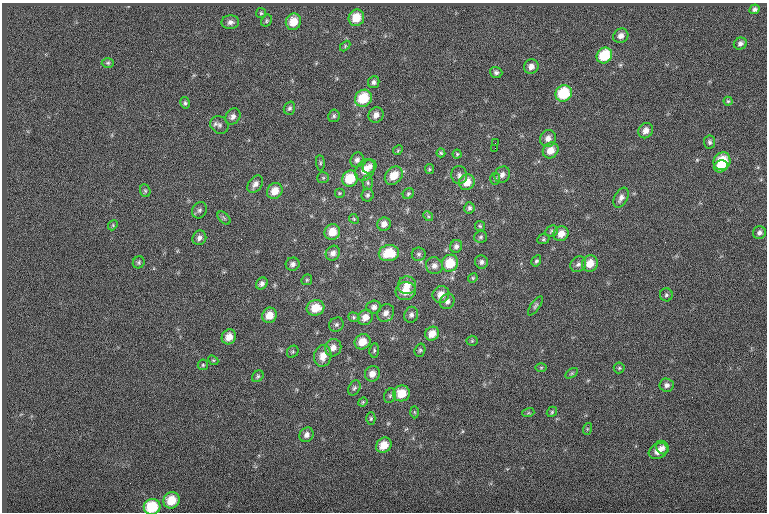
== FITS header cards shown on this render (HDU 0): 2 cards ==
NAXIS1  =                  765
NAXIS2  =                  510

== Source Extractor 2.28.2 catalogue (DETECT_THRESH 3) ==
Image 765 x 510 px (HDU 0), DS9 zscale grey, 1 PNG px = 1 image px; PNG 769 x 514 px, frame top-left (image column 1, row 510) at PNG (2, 3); each listed source drawn as its Kron ellipse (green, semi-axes under 4 px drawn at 4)
Background -0.0261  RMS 6.7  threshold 20.2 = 3 sigma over >= 5 px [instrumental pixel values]
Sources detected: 130; all 130 listed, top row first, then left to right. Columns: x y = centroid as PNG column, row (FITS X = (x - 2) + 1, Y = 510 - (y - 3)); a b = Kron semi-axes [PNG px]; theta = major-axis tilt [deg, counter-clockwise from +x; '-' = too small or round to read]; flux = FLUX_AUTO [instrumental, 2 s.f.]
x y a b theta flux
754 9 5 4 - 1200
261 13 5 5 - 610
356 18 8 7 - 8600
266 21 6 5 - 680
230 22 9 7 4 1800
293 22 8 7 - 7600
621 36 8 7 - 2400
740 44 6 6 - 1400
345 46 6 4 47 580
604 56 8 7 - 16000
108 63 6 5 - 720
531 67 7 7 - 2600
496 72 6 5 - 1300
374 82 6 5 - 1300
564 93 8 8 - 19000
363 98 9 8 - 15000
728 101 4 4 - 570
185 103 6 4 -78 910
289 108 7 5 70 1000
376 115 8 7 - 2700
334 116 6 5 - 850
233 117 9 7 52 1900
219 125 9 8 - 1700
646 131 8 7 - 3100
548 138 9 7 55 2700
710 142 6 5 - 1100
495 143 2 2 - 200
495 148 2 2 - 500
398 150 5 4 - 520
551 150 8 7 - 5200
441 153 4 4 - 580
457 154 4 4 - 560
357 160 8 6 64 1600
722 161 9 8 - 14000
320 163 8 4 -83 710
721 166 7 6 - 5400
370 167 7 6 - 1900
429 169 5 4 - 550
365 170 11 9 54 5400
459 175 9 8 - 1500
502 175 8 7 - 2100
394 176 10 8 46 6600
323 178 6 5 - 670
350 179 8 7 - 12000
495 179 6 5 - 740
467 182 8 7 - 5800
368 183 7 5 -89 920
255 184 9 6 53 2400
145 191 7 5 -69 750
275 191 8 7 - 5900
339 193 5 5 - 530
408 194 6 5 - 700
368 195 6 6 - 970
621 198 11 6 63 2200
469 208 6 5 - 1100
199 210 8 7 - 1300
428 216 5 4 - 640
224 218 8 4 -45 820
354 219 5 4 - 550
384 224 7 6 - 2500
113 225 5 4 - 570
480 226 5 5 - 640
551 231 7 5 24 910
332 232 8 7 - 6500
759 233 6 6 - 1700
561 234 8 7 - 4900
481 237 6 5 - 890
199 238 7 6 - 1800
543 239 6 5 - 720
456 246 6 6 - 1400
333 253 8 6 55 2200
389 253 10 8 10 12000
419 254 7 6 - 1100
536 261 6 4 59 790
139 262 6 5 - 770
481 262 7 6 - 1500
450 263 9 8 - 11000
590 263 8 7 - 6300
293 264 7 6 - 1600
578 264 8 7 - 1500
434 266 8 8 - 2300
473 278 5 4 - 550
307 280 6 5 - 600
262 284 6 5 - 1500
407 285 9 9 - 4100
406 291 10 9 - 6400
441 294 9 8 - 4500
666 295 6 6 - 940
447 301 8 7 - 2000
535 306 11 4 54 980
374 307 7 6 - 1700
316 308 9 7 17 8000
386 313 9 8 - 2700
269 315 8 7 - 5700
411 315 8 7 - 1500
354 317 6 4 -21 690
365 317 8 7 - 4000
336 325 8 6 43 1100
432 334 7 6 - 4800
229 337 8 7 - 4300
472 341 5 5 - 650
362 342 8 7 - 6400
333 348 9 8 - 3200
374 350 7 4 84 720
420 350 7 5 73 830
293 352 6 5 - 690
323 356 11 8 80 4900
213 360 6 4 -41 590
203 365 5 5 - 640
541 367 6 4 1 520
619 368 5 5 - 670
572 373 7 4 32 680
372 374 8 7 - 3300
258 376 6 5 - 790
667 385 7 6 - 1700
354 388 8 5 60 1100
402 393 8 8 - 9000
390 396 7 5 69 910
363 402 5 4 - 540
414 412 6 4 -88 570
552 412 6 4 48 590
528 413 6 4 18 570
371 419 6 4 89 700
587 429 6 4 72 500
307 435 8 6 53 2100
384 445 8 7 - 6500
662 448 7 6 - 1400
658 451 10 7 30 4300
172 500 8 8 - 9300
152 507 8 8 - 19000
At the frame edge (FLAGS 8, measured only in part): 1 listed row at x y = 152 507